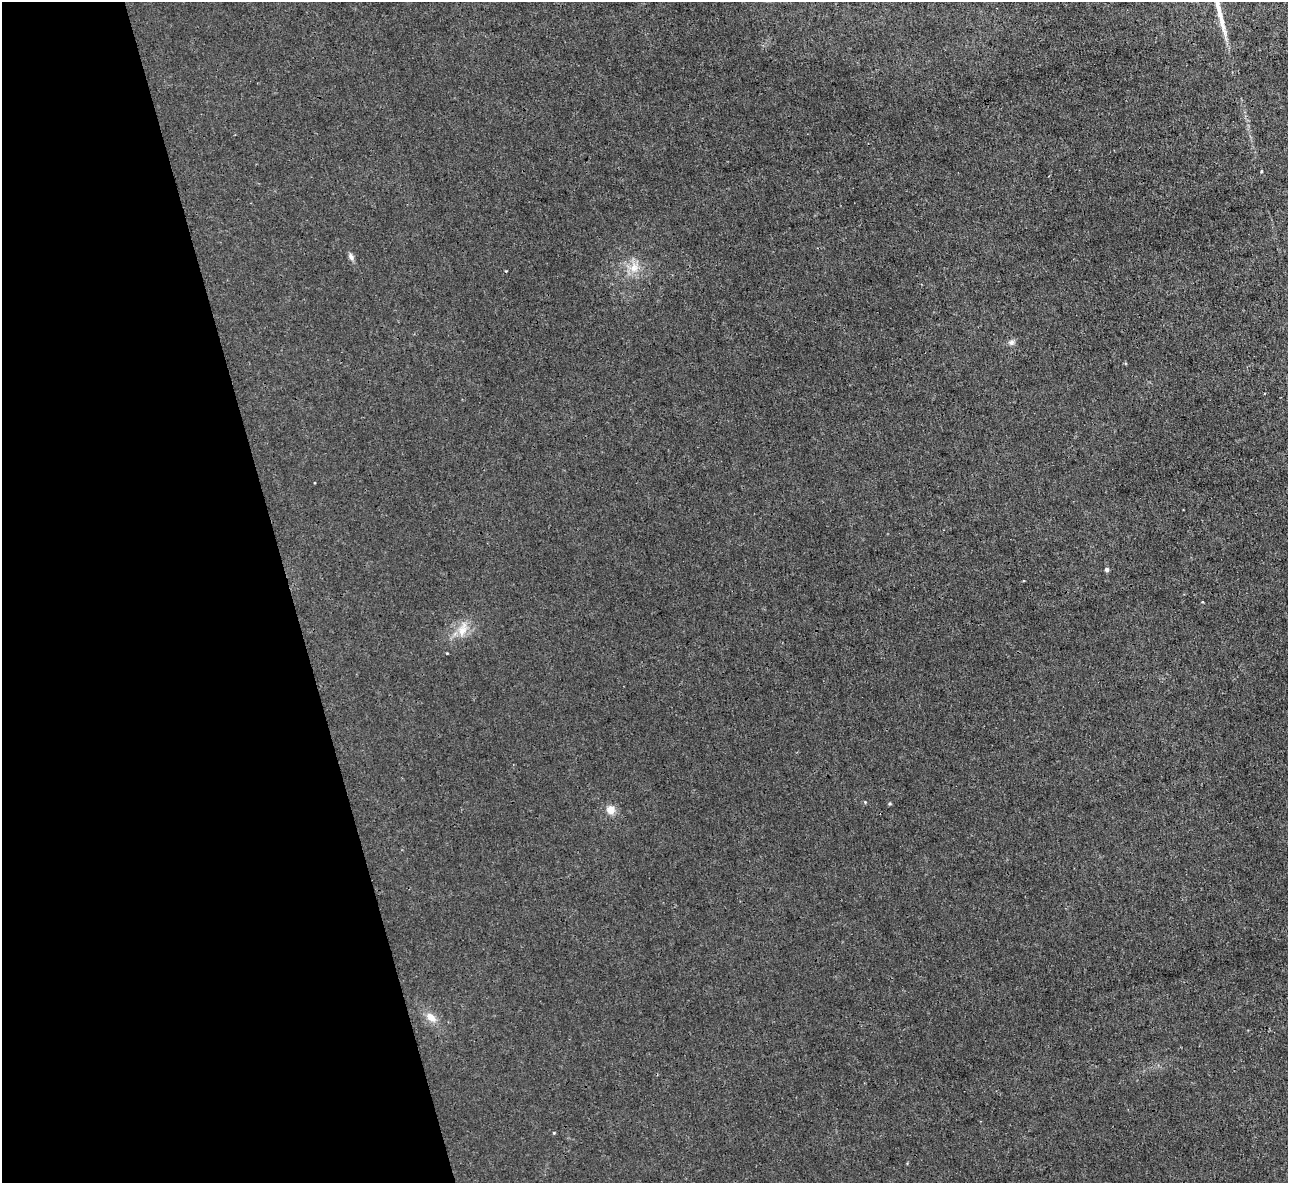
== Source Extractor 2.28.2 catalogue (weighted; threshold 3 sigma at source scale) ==
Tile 5 of 4 x 4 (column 1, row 2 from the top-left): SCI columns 2-1287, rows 2507-3687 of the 5146 x 5131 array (HDU 1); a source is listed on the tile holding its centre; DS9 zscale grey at full resolution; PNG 1290 x 1185 px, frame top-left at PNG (2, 2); no overlay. Shown black and unused: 22% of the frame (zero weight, under 3 of 4 exposures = <1% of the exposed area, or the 3 px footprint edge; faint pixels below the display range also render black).
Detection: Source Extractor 2.28.2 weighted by HDU 2 'WHT'; one run over the whole footprint, this tile lists its part. Background 0.00342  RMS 0.0017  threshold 0.00747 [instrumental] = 3 sigma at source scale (4.5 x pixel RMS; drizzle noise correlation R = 1.50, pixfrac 1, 0.05/0.05 arcsec/px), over >= 5 px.
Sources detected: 14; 1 inside a brighter listed object's ellipse — not listed separately; the other 13 listed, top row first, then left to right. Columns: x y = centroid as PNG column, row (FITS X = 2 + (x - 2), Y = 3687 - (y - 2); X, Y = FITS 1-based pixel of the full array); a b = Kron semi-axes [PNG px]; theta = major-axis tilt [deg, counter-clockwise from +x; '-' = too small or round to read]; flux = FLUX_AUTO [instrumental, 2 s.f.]
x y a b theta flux
1222 24 46 6 -76 2.8
1261 171 3 3 - 0.15
351 256 10 6 -64 0.57
634 268 14 11 45 2.1
1011 342 8 7 - 0.57
1107 570 4 4 - 0.52
462 630 20 11 71 2.3
447 653 3 3 - 0.11
865 802 4 4 - 0.15
889 804 4 4 - 0.21
610 810 9 9 - 1.6
431 1017 15 9 -41 1.6
554 1133 4 3 - 0.13